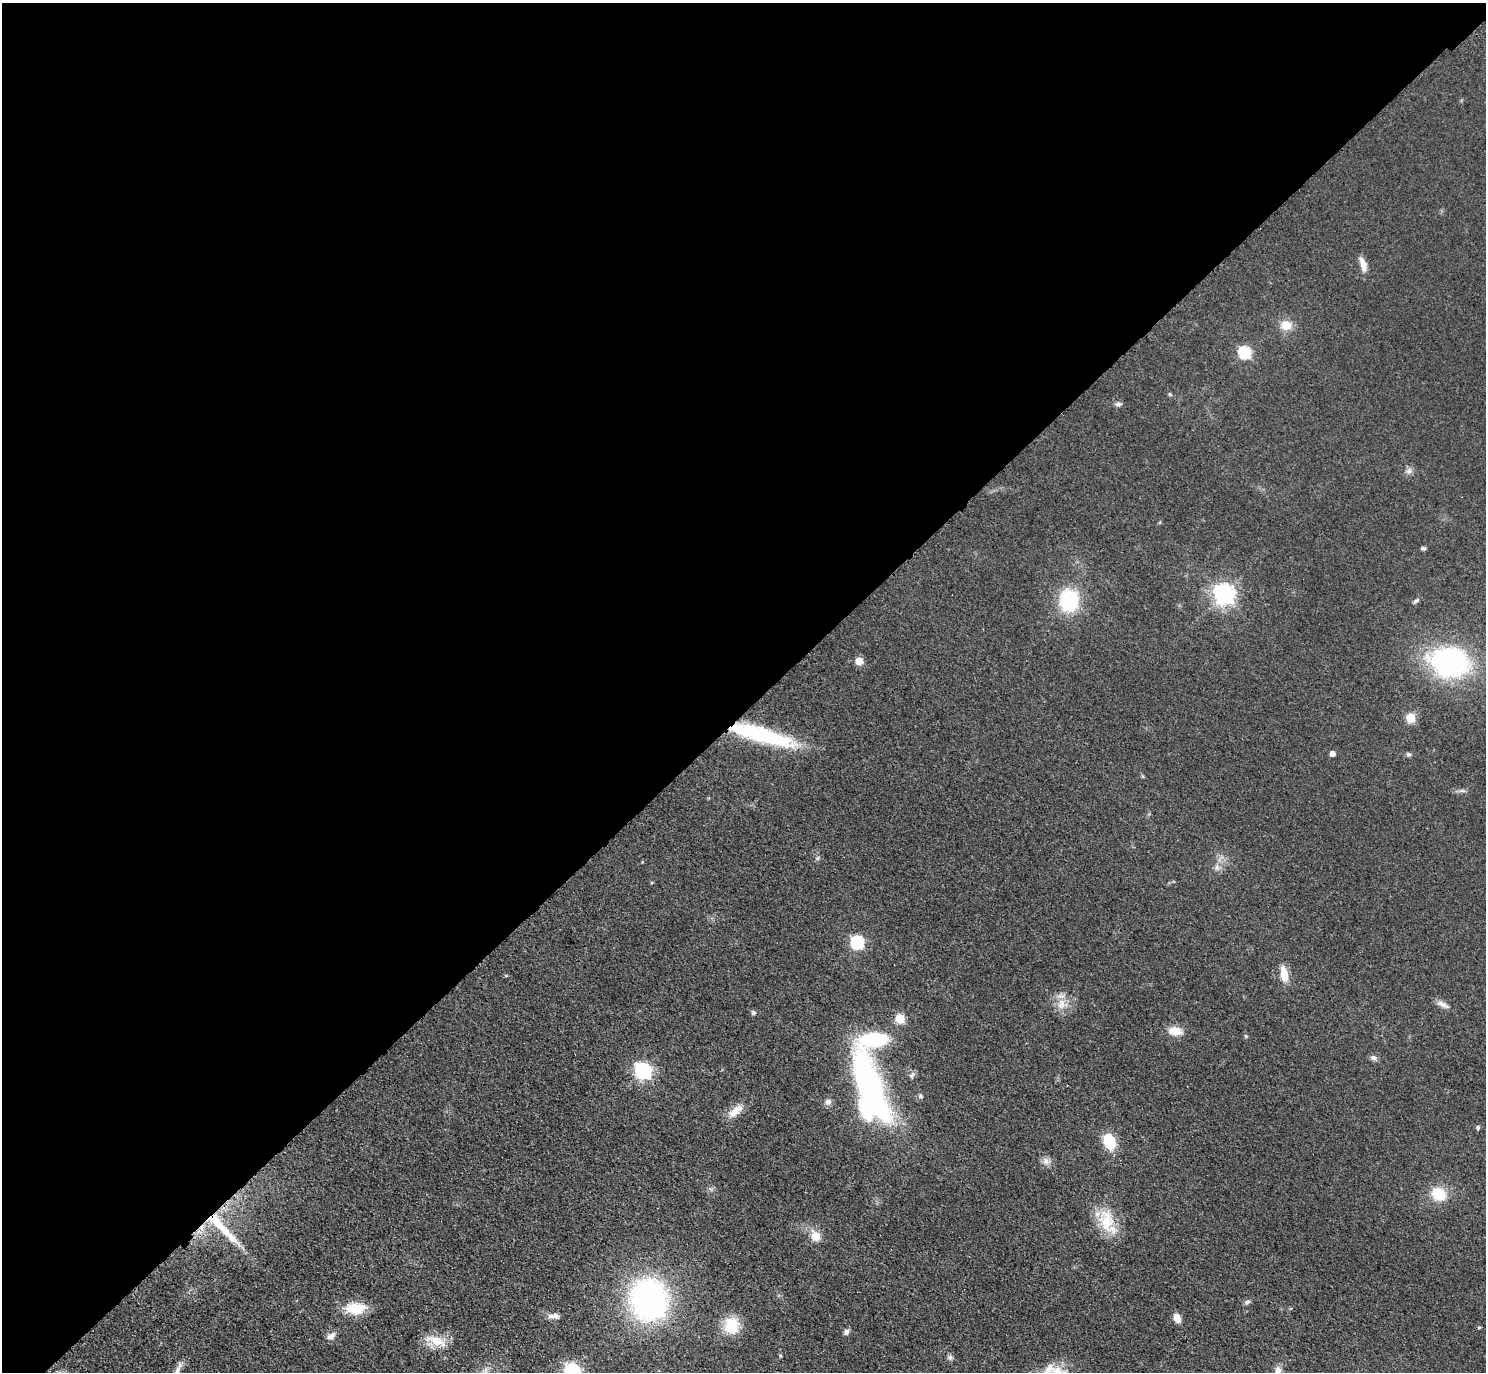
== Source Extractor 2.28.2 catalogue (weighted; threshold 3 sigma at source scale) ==
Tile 2 of 4 x 4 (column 2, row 1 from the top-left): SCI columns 1576-3059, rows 4500-5869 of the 6118 x 6118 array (HDU 1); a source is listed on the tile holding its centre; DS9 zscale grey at full resolution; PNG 1488 x 1374 px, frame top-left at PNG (2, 3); no overlay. Shown black and unused: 52% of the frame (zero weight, under 3 of 4 exposures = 6% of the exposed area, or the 3 px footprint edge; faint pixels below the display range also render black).
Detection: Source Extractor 2.28.2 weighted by HDU 2 'WHT'; one run over the whole footprint, this tile lists its part. Background 0.0402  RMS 0.006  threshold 0.0268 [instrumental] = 3 sigma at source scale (4.5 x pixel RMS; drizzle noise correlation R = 1.50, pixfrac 1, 0.05/0.05 arcsec/px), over >= 5 px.
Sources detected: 60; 1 inside a brighter object's white glare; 1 long thin detection or spike segment (spike, bleed or trail) — not listed; the other 58 listed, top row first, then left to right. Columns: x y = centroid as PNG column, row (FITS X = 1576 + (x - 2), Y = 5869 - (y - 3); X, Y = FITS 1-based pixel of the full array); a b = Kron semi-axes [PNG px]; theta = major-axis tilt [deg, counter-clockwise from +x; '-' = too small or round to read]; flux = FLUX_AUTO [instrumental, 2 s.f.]
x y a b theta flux
1363 264 21 7 -77 5
1286 325 12 11 - 8.2
1245 353 6 6 - 64
1118 404 8 6 1 1.7
1409 471 8 7 - 2.1
1423 548 6 4 -16 1
1224 594 7 7 - 350
1069 600 17 14 -89 51
1416 600 9 5 41 1.3
859 661 5 5 - 14
1450 662 32 25 -4 130
1411 717 5 5 - 27
761 735 77 15 -16 60
1332 754 4 4 - 4.1
1409 754 8 5 -7 1.3
1462 791 9 4 0 1.5
1217 867 8 6 -71 2.1
857 942 6 6 - 85
1284 974 19 8 -79 8.6
506 976 5 3 - 0.6
1061 1004 16 10 66 6.8
1443 1004 18 6 -25 3.5
753 1013 7 5 -38 1.1
900 1018 5 5 - 27
1175 1031 16 10 -6 8.4
1246 1036 5 4 - 0.7
874 1039 26 12 10 56
1373 1058 9 7 -19 2
643 1071 7 6 - 190
912 1075 9 6 45 1.6
869 1086 53 16 -67 230
920 1096 6 5 - 1.2
828 1102 9 8 - 2.3
736 1111 22 9 39 7.6
1478 1127 6 5 - 1.1
1109 1141 17 12 -70 17
1046 1161 10 9 - 3.2
1439 1194 19 15 -38 15
213 1219 21 13 -44 13
1107 1221 33 19 -85 20
816 1236 5 5 - 23
649 1299 31 28 -79 190
1247 1302 8 5 18 1.4
355 1308 20 11 3 18
554 1316 15 6 0 3.3
1177 1318 9 7 -70 5.4
731 1325 16 14 -88 20
1479 1328 5 3 - 0.54
847 1332 8 6 76 1.9
331 1336 12 8 35 3.4
437 1341 27 12 -25 11
780 1356 5 3 - 0.64
950 1357 8 7 - 1.5
178 1370 11 7 70 2.6
486 1371 9 4 81 1.9
572 1371 7 6 - 150
1047 1371 52 13 52 18
1278 1371 12 9 72 4
Overlapping masked pixels (flux is a lower limit): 2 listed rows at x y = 761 735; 213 1219
Isophote crosses this tile's border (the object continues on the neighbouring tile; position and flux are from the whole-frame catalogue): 3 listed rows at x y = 572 1371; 1047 1371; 1278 1371